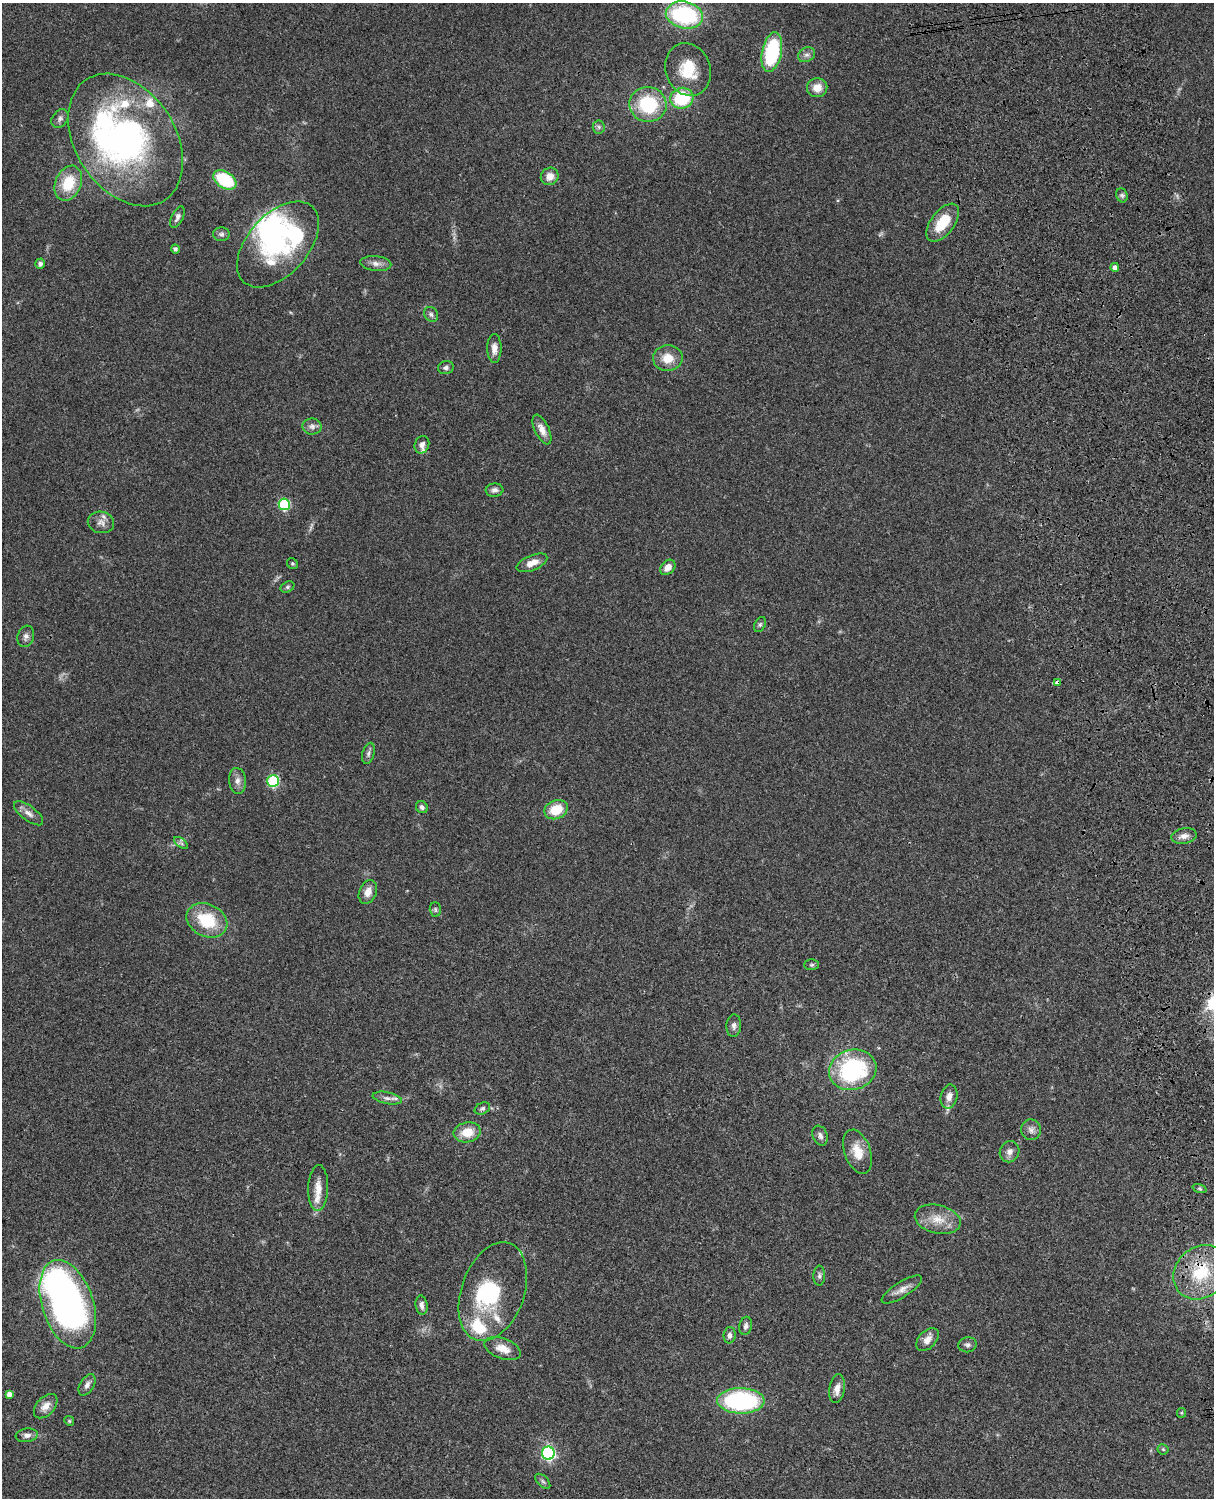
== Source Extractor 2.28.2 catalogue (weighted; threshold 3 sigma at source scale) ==
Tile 6 of 4 x 3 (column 2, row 2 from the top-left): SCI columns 1333-2544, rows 1774-3269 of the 5087 x 4929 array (HDU 1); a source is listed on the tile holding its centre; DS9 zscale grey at full resolution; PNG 1216 x 1500 px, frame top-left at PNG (2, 3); each listed source drawn as its Kron ellipse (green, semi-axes under 4 px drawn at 4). Shown black and unused: <1% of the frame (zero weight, under 3 of 4 exposures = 6% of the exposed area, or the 3 px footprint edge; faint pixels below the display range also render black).
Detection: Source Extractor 2.28.2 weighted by HDU 2 'WHT'; one run over the whole footprint, this tile lists its part. Background 0.077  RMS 0.0059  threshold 0.0267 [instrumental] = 3 sigma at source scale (4.5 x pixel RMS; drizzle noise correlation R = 1.50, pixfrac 1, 0.05/0.05 arcsec/px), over >= 5 px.
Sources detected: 101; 2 too faint to see at this stretch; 5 inside a brighter object's white glare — neither listed nor drawn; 8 inside a brighter listed object's ellipse — not listed separately; the other 86 listed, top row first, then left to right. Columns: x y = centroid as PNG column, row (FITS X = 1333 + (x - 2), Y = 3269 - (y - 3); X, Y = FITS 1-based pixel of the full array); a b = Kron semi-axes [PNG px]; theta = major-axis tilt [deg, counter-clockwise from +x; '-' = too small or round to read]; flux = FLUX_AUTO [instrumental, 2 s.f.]
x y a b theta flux
684 15 19 13 -13 66
772 52 20 9 78 45
806 55 9 7 28 2.3
688 70 27 22 -70 20
817 88 10 9 - 6.6
682 98 12 10 16 31
648 104 18 17 - 34
60 119 10 7 54 2
599 127 6 6 - 1.4
126 140 72 50 -57 190
550 176 9 8 - 5
225 180 13 8 -32 32
68 183 18 13 66 18
1122 195 7 5 -68 1.2
177 217 11 5 66 2.1
943 223 22 11 53 17
221 234 8 7 - 1.6
278 244 51 30 48 63
175 249 4 4 - 1.2
376 263 15 7 -5 3.5
40 264 5 5 - 1.2
1115 267 4 4 - 2.3
431 314 8 6 -55 1.6
494 348 14 7 89 4.1
668 358 15 13 3 9.5
446 368 8 6 15 1.6
312 426 9 8 - 2.5
542 429 16 7 -64 4.6
422 445 9 7 69 2.5
494 490 9 6 6 2.3
284 504 6 5 - 44
101 522 13 10 -12 4
532 563 16 7 22 5.3
292 564 6 5 - 0.92
668 567 8 6 46 4.5
287 587 7 5 27 1.1
760 625 8 5 63 1.2
26 636 11 8 71 2.4
1057 682 4 3 - 4.1
368 753 11 6 75 1.9
238 781 13 8 -84 3.3
273 781 6 6 - 50
422 807 6 5 - 1.6
556 810 12 9 22 14
29 813 17 7 -37 3.8
1184 836 12 7 11 3.5
181 843 8 4 -37 1.4
368 892 12 8 67 5.3
435 910 7 5 -88 1.1
207 920 21 16 -26 26
812 965 7 5 2 1
734 1026 11 7 86 2.4
853 1070 24 20 16 66
949 1097 12 8 77 3.9
387 1098 15 6 -11 2.7
482 1108 8 5 26 1.4
1031 1130 10 10 - 2.9
467 1132 14 10 11 11
820 1136 10 7 -68 2.4
858 1152 23 13 -71 10
1010 1152 11 9 61 3.3
318 1188 23 10 88 7.2
1200 1189 7 3 -19 0.89
938 1219 23 14 -13 10
1201 1272 29 25 43 31
819 1276 10 6 88 1.6
902 1289 23 7 32 4.6
493 1292 51 31 70 40
68 1304 46 25 -72 200
421 1305 10 6 -82 2.2
746 1326 9 6 78 1.9
730 1335 8 6 85 2.1
927 1340 13 8 46 4.1
968 1345 9 7 8 1.8
503 1349 19 10 -20 7.5
87 1385 12 7 59 2.6
837 1389 14 7 81 4.5
9 1394 4 4 - 2.8
741 1401 23 12 -1 85
46 1406 14 9 47 5
1181 1413 5 4 - 0.73
69 1421 5 4 - 0.75
27 1435 11 6 9 2.5
1163 1449 5 5 - 0.78
548 1453 6 6 - 110
543 1481 9 5 -45 1.3
Overlapping masked pixels (flux is a lower limit): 2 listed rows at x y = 1057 682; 1201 1272